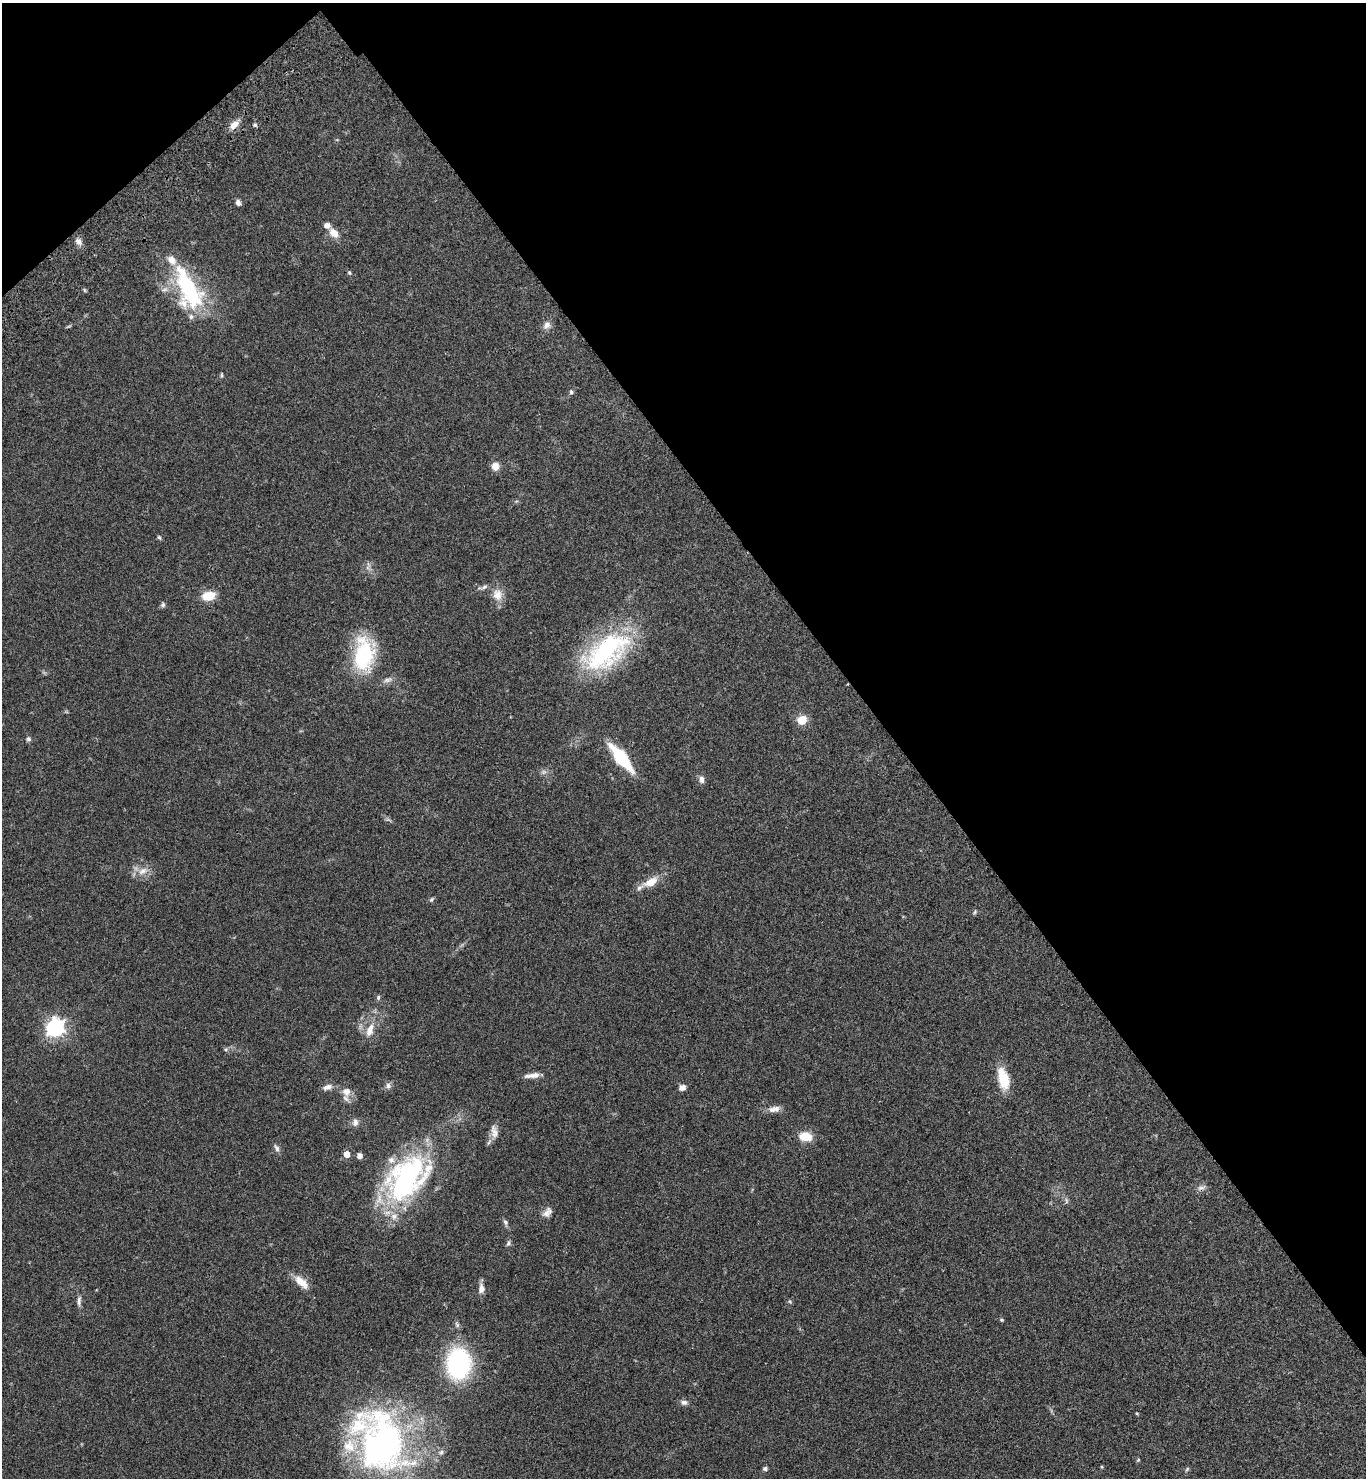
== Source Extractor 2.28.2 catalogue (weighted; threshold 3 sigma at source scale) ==
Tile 3 of 4 x 4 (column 3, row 1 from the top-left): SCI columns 2972-4335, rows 4529-6004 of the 6082 x 6105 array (HDU 1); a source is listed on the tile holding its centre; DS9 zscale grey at full resolution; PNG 1368 x 1480 px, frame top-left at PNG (2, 3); no overlay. Shown black and unused: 37% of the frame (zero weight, under 3 of 4 exposures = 6% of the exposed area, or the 3 px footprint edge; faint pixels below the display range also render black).
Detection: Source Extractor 2.28.2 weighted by HDU 2 'WHT'; one run over the whole footprint, this tile lists its part. Background 0.0474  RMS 0.0054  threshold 0.0244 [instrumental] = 3 sigma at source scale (4.5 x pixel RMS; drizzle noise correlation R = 1.50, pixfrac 1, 0.05/0.05 arcsec/px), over >= 5 px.
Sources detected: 74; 1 inside a brighter object's white glare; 1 cosmic-ray / hot-pixel residue — not listed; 8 inside a brighter listed object's ellipse — not listed separately; the other 64 listed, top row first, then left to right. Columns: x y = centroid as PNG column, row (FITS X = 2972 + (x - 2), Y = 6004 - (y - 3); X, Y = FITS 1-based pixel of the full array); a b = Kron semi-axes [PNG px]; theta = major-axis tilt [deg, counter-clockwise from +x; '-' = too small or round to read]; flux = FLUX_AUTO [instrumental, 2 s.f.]
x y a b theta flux
234 125 14 8 44 4.4
255 125 5 4 - 0.98
238 203 7 5 -58 1.9
334 233 13 9 -45 5.1
79 241 11 7 -49 2.5
349 273 6 5 - 0.77
188 288 59 22 -63 52
547 325 11 8 53 2.9
222 375 7 4 83 0.67
571 392 7 5 -76 0.95
495 466 9 8 - 4.3
159 537 7 4 -53 0.76
368 568 5 5 - 1.1
483 587 14 5 17 1.9
497 595 17 14 -79 6.1
208 596 12 8 11 11
163 605 7 6 - 1.1
606 652 64 32 36 71
362 655 36 23 -79 43
388 680 14 6 19 2.3
802 720 10 9 - 7.3
28 739 6 6 - 1.2
621 758 26 9 -51 34
544 772 8 6 20 1.5
702 780 9 7 -90 2.4
143 871 15 9 29 4.7
651 882 19 10 29 8.4
431 900 7 5 56 0.94
975 912 6 4 71 0.7
378 998 7 5 89 0.96
55 1028 8 7 - 180
370 1030 21 10 70 6.6
225 1049 6 5 - 0.9
532 1075 21 6 7 3.6
1003 1079 27 12 -76 13
388 1086 8 8 - 1.7
327 1087 13 7 17 2.7
682 1088 8 6 21 2.5
346 1092 12 12 - 4.6
774 1109 16 8 10 3.6
355 1122 11 7 89 2.1
494 1132 19 9 -79 3.8
805 1136 11 8 -9 10
277 1148 11 5 -64 1.8
347 1154 5 5 - 5.5
359 1156 5 5 - 2.8
405 1180 58 39 48 100
1066 1201 9 4 -80 1.1
547 1212 14 8 47 3.1
505 1222 8 6 -65 1.3
508 1243 8 6 76 1.3
301 1282 21 9 -41 7
481 1289 12 7 89 3.6
79 1301 14 5 86 2.1
790 1302 6 4 -20 0.65
1001 1320 5 4 - 0.68
458 1363 25 19 89 84
684 1402 10 7 -4 1.8
382 1444 76 54 -79 180
441 1452 7 5 46 1.2
1138 1460 6 3 45 0.53
1102 1467 5 3 - 0.45
765 1469 6 5 - 1.2
1187 1469 7 4 46 0.74
Overlapping masked pixels (flux is a lower limit): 1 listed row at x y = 55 1028
Isophote crosses this tile's border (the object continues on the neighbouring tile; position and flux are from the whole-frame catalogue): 1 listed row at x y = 382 1444